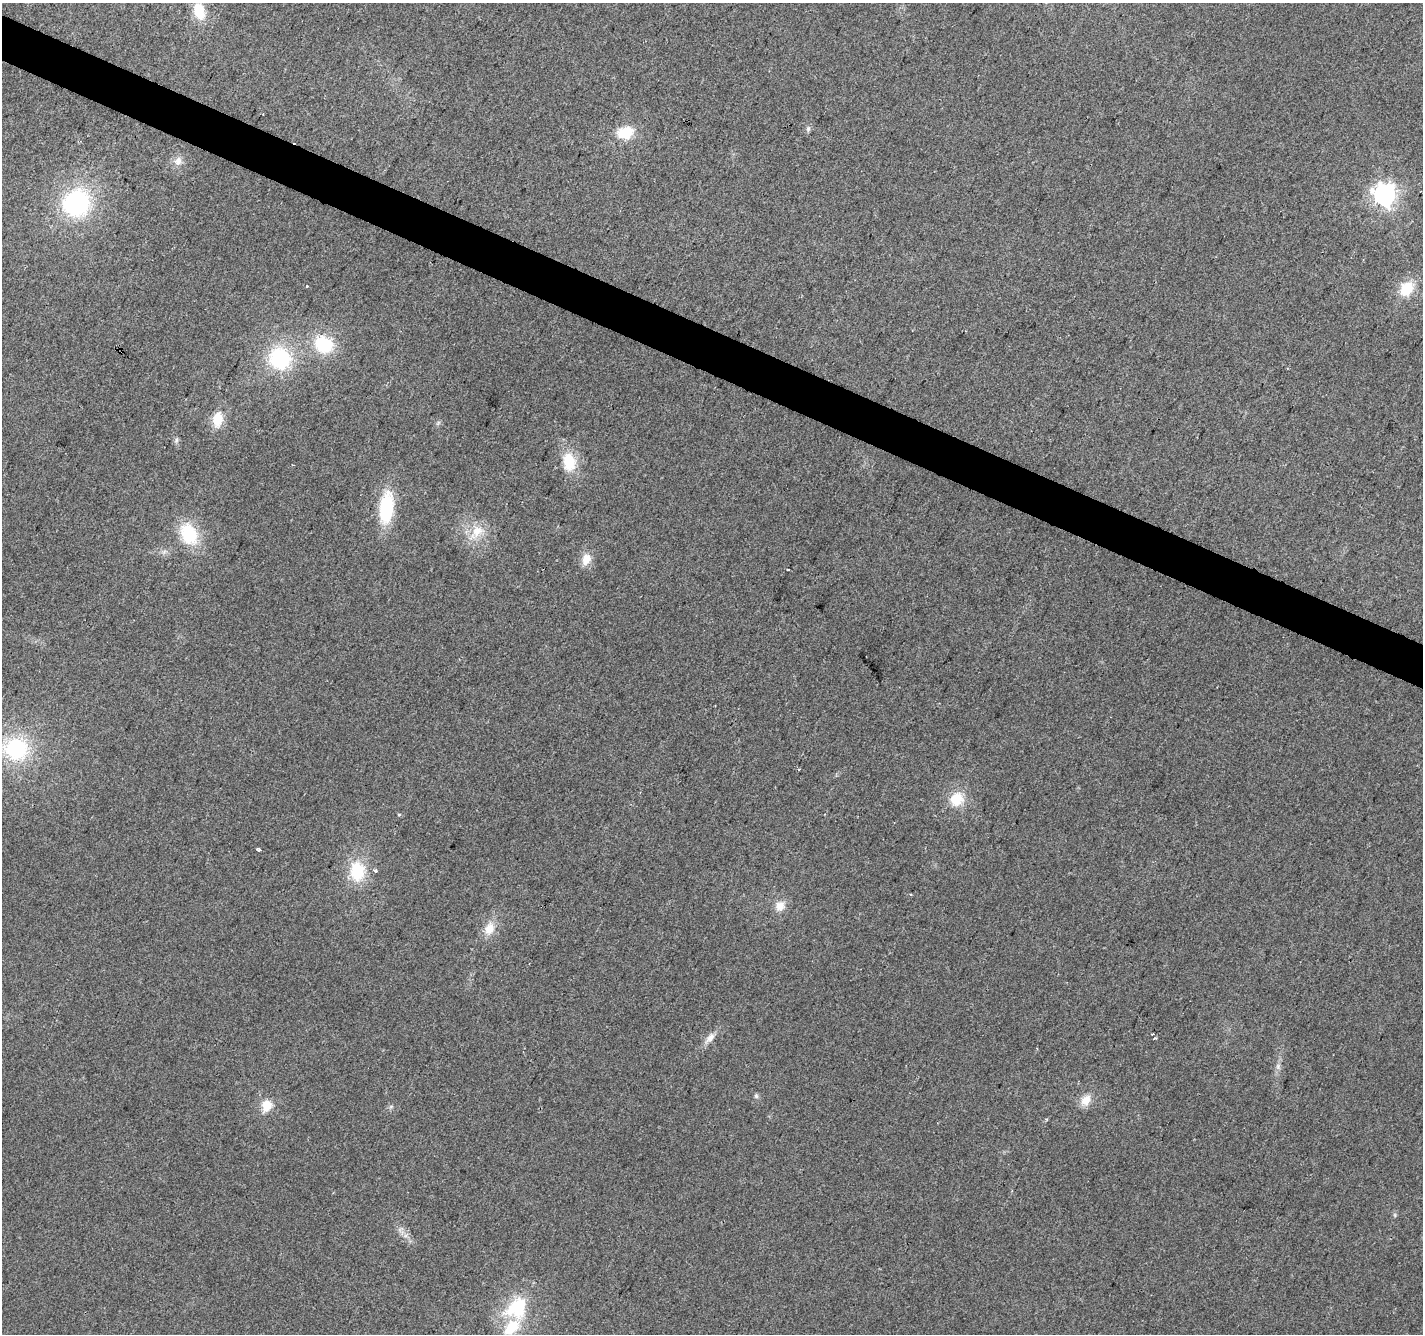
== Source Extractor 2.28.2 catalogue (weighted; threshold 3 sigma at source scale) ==
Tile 11 of 4 x 4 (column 3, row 3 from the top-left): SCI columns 2849-4269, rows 1603-2934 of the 5690 x 5802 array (HDU 1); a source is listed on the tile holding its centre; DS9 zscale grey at full resolution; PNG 1425 x 1336 px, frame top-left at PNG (2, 3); no overlay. Shown black and unused: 3% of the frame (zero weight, under 2 of 3 exposures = <1% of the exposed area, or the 3 px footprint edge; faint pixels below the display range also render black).
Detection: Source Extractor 2.28.2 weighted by HDU 2 'WHT'; one run over the whole footprint, this tile lists its part. Background 0.0552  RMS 0.0089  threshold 0.04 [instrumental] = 3 sigma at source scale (4.5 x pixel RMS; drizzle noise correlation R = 1.50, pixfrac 1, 0.0396/0.0396 arcsec/px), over >= 5 px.
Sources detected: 38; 2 cosmic-ray / hot-pixel residue — not listed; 1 inside a brighter listed object's ellipse — not listed separately; the other 35 listed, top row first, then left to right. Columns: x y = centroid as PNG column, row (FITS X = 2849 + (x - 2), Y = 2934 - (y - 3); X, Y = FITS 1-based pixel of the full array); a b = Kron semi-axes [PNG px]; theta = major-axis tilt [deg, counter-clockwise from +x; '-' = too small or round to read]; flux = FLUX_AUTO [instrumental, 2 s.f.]
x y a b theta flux
199 11 18 11 -75 23
808 129 7 6 - 2
625 133 17 12 14 26
178 161 13 10 67 6.4
1384 194 8 8 - 580
76 203 32 30 34 100
307 286 3 3 - 1.1
1407 289 18 13 49 23
324 344 19 16 -26 47
280 359 25 23 -63 70
218 419 17 11 81 17
176 440 7 4 89 1.7
569 462 22 15 -79 27
386 508 30 13 83 59
477 532 24 14 48 18
189 534 23 17 -67 44
586 559 15 11 69 10
788 569 3 2 - 1.4
16 749 33 29 1 74
799 769 3 3 - 0.97
957 799 18 17 - 21
399 814 5 3 - 0.69
258 850 4 3 - 5
357 871 22 17 -89 36
376 871 3 3 - 3.5
780 906 13 12 - 9.6
489 929 18 12 70 13
710 1038 16 8 46 7
1155 1038 3 3 - 1.2
1278 1067 8 5 -80 2.6
756 1096 7 6 - 1.8
1086 1100 15 12 51 11
266 1106 14 11 70 14
1395 1215 6 4 -72 1.2
517 1308 32 26 42 54